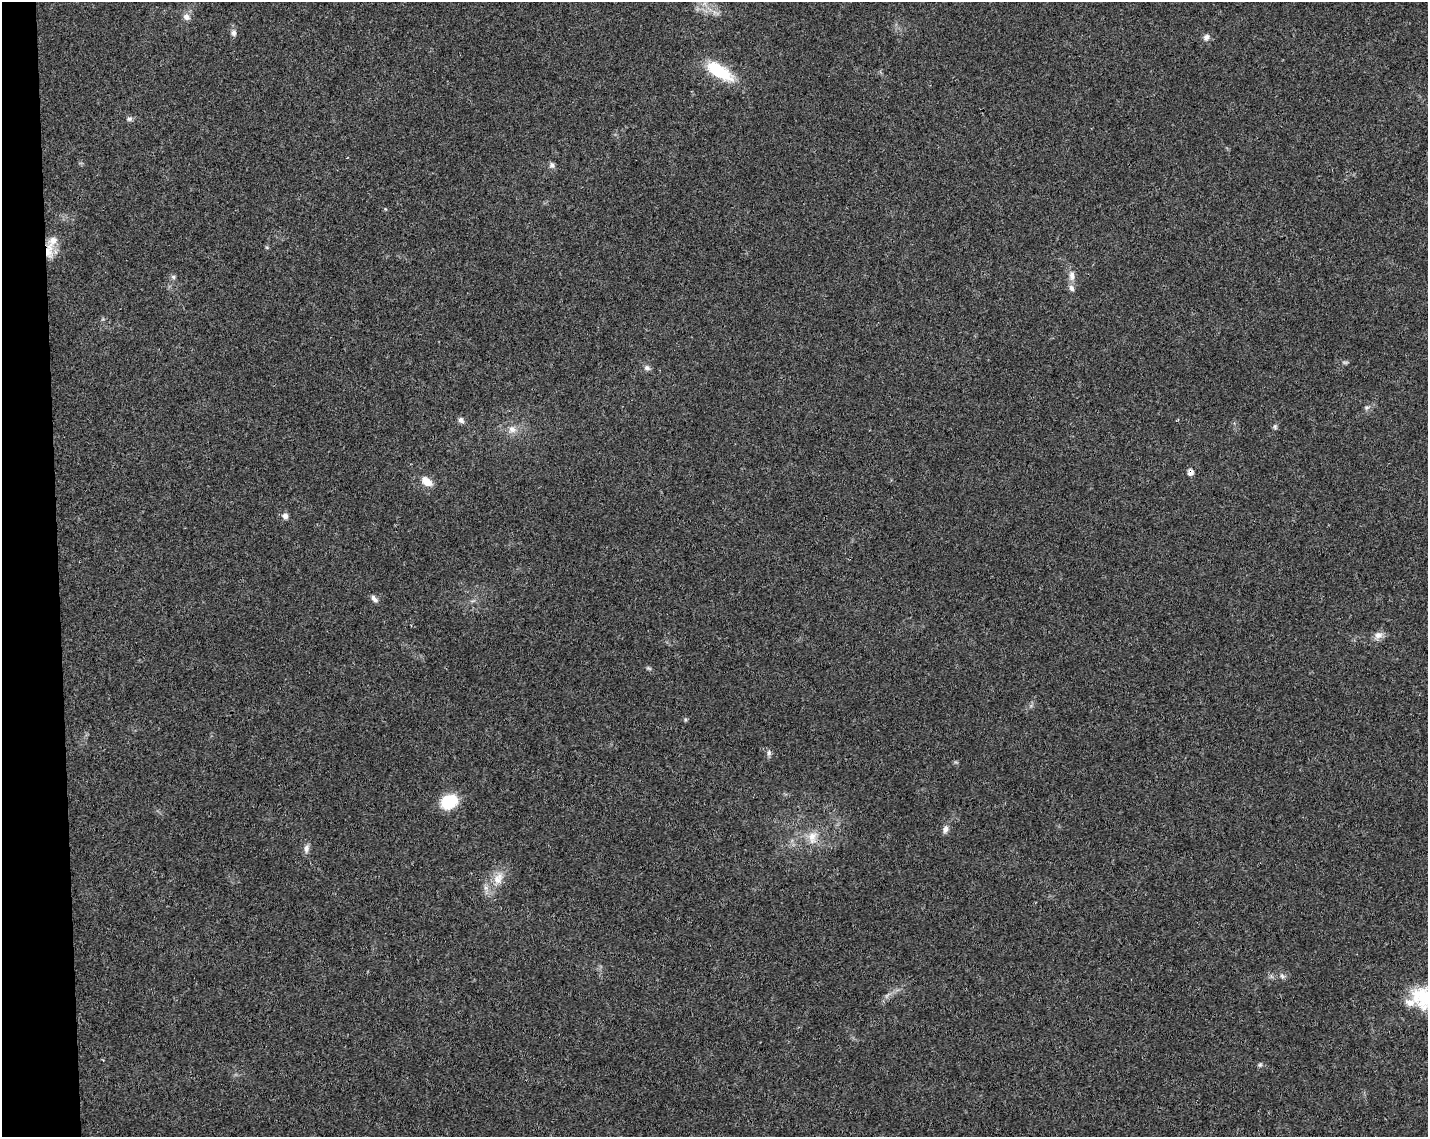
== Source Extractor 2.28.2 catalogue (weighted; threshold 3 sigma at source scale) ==
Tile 4 of 3 x 4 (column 1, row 2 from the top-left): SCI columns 57-1482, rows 2324-3458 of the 4348 x 4649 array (HDU 1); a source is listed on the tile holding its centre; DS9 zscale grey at full resolution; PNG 1430 x 1139 px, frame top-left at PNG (2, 2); no overlay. Shown black and unused: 4% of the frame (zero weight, under 3 of 4 exposures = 5% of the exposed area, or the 3 px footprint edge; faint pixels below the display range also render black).
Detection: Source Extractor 2.28.2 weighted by HDU 2 'WHT'; one run over the whole footprint, this tile lists its part. Background 0.025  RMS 0.0029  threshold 0.013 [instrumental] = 3 sigma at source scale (4.5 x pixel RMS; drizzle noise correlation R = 1.50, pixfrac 1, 0.0396/0.0396 arcsec/px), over >= 5 px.
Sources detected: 34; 3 too faint to see at this stretch — not listed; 3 inside a brighter listed object's ellipse — not listed separately; the other 28 listed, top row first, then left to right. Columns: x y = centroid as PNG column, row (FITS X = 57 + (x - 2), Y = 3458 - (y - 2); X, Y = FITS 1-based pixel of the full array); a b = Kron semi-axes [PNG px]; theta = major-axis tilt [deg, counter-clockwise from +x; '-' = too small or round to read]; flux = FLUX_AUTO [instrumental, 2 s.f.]
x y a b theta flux
186 17 10 9 - 1.5
234 33 8 6 -79 1
1206 37 10 8 40 1.1
719 71 35 14 -32 13
129 119 9 5 9 0.69
552 165 8 7 - 0.88
49 250 23 11 86 4.5
1072 275 15 8 -89 2
173 277 7 5 -45 0.61
647 368 9 7 -18 0.93
1367 408 7 5 3 0.64
461 420 8 6 -51 1
1275 427 6 5 - 0.53
512 429 12 10 -17 2.3
1190 472 8 7 - 1.3
427 481 14 9 -34 3.2
285 516 8 7 - 1.3
374 599 11 5 -52 1.1
1378 635 12 10 31 1.9
769 753 9 6 90 0.86
449 802 17 13 28 11
945 829 10 7 64 1.3
812 837 19 12 80 3.8
306 848 12 7 83 1.3
498 879 22 12 66 4.9
1282 976 7 4 -45 0.63
1425 997 40 28 -9 19
1260 1065 6 5 - 0.5
Overlapping masked pixels (flux is a lower limit): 2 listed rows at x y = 49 250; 1190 472
Isophote crosses this tile's border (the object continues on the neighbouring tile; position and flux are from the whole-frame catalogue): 1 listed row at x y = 1425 997